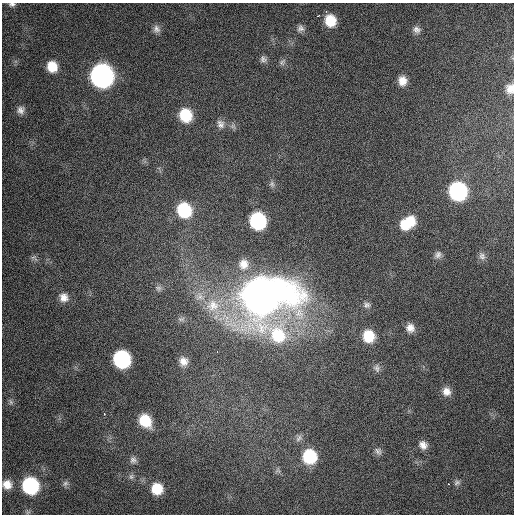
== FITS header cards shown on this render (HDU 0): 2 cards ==
NAXIS1  =                  512 / Axis length
NAXIS2  =                  512 / Axis length

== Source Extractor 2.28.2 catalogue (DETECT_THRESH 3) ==
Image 512 x 512 px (HDU 0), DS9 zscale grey, 1 PNG px = 1 image px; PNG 516 x 516 px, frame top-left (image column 1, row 512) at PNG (2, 3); no overlay
Background 550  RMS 23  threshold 69.4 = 3 sigma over >= 5 px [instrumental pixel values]
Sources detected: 54; all 54 listed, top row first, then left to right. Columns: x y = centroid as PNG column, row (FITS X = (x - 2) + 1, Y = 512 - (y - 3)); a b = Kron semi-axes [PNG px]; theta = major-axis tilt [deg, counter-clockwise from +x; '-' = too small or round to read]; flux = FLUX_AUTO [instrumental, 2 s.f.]
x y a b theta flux
12 4 8 5 6 4.2e+03
326 11 3 2 - 3.7e+03
318 16 4 3 - 3.9e+03
330 21 10 9 - 3.6e+04
300 28 9 9 - 6.4e+03
156 29 10 9 - 7.8e+03
417 30 11 9 -17 7.6e+03
263 59 9 8 - 5.7e+03
282 62 11 7 56 5.0e+03
52 67 11 10 - 2.9e+04
102 76 13 12 - 8.5e+05
402 81 11 9 -84 1.6e+04
510 89 10 9 - 1.2e+04
21 110 11 10 - 9.0e+03
185 115 12 11 - 5.5e+04
220 124 12 10 -64 9.4e+03
272 184 8 7 - 4.6e+03
458 191 12 11 - 2.6e+05
184 210 13 12 - 9.1e+04
258 221 12 11 - 1.7e+05
408 223 17 11 34 4.6e+04
438 255 10 8 56 6.7e+03
482 256 11 8 -64 6.8e+03
34 258 12 6 -34 4.7e+03
244 264 17 15 71 2.5e+04
158 288 8 8 - 4.9e+03
261 296 23 20 -30 5.8e+06
63 297 12 11 - 1.3e+04
200 297 14 11 -16 1.7e+04
213 305 22 21 - 5.9e+04
367 305 9 8 - 5.7e+03
181 319 11 6 10 4.9e+03
410 328 10 9 - 1.2e+04
368 336 12 11 - 4.2e+04
217 352 3 2 - 5.6e+03
122 359 12 11 - 2.0e+05
183 361 11 10 - 1.3e+04
377 368 11 9 -67 6.4e+03
446 392 11 10 - 1.3e+04
11 402 8 5 -61 3.8e+03
104 414 3 2 - 3.4e+03
145 421 13 10 -54 4.7e+04
299 438 11 8 57 6.3e+03
423 445 10 9 - 1.1e+04
378 451 11 8 -53 6.5e+03
309 456 12 12 - 8.4e+04
133 460 9 9 - 6.4e+03
131 477 8 6 76 4.4e+03
65 483 9 7 36 4.6e+03
457 483 9 6 30 4.6e+03
7 484 10 9 - 1.5e+04
448 484 2 2 - 8.9e+03
30 486 11 11 - 1.6e+05
157 489 11 10 - 3.6e+04
At the frame edge (FLAGS 8, measured only in part): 2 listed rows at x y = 12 4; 510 89